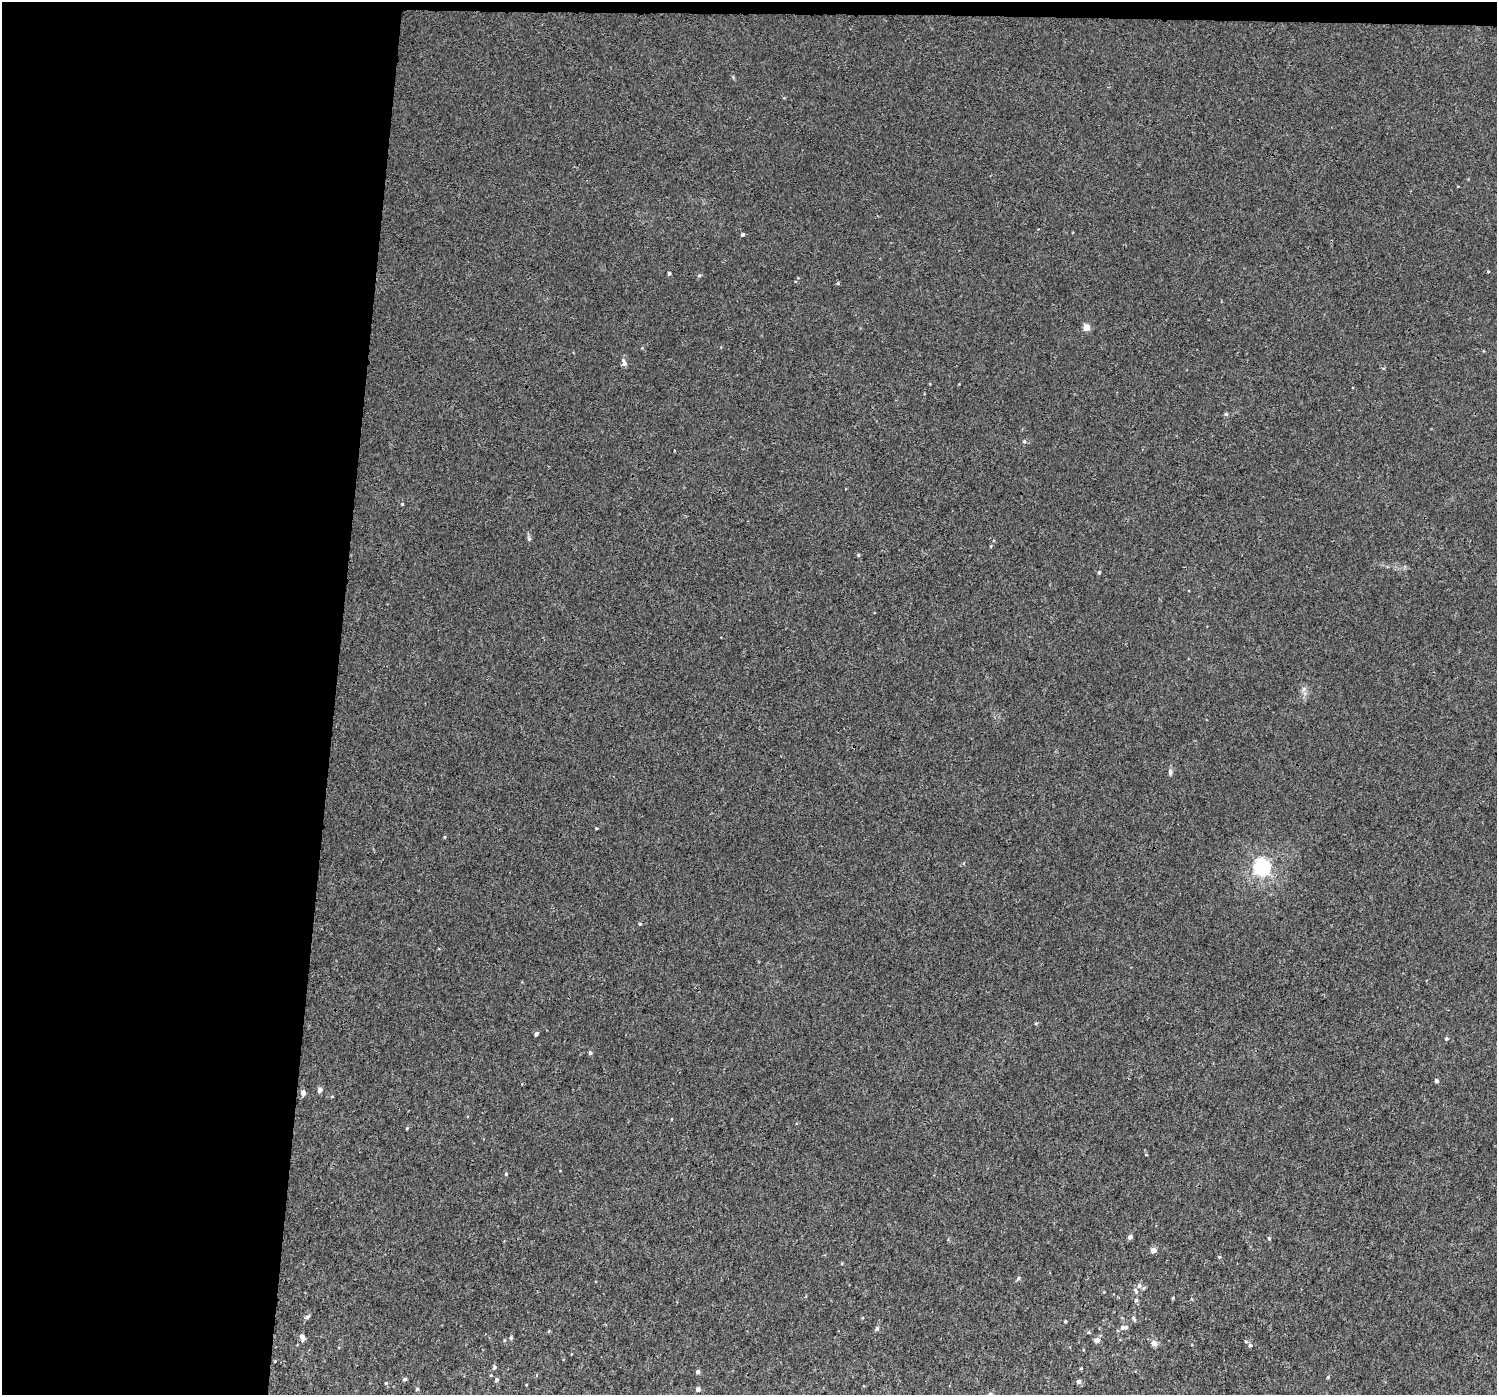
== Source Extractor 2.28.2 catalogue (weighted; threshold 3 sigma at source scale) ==
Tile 1 of 3 x 3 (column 1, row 1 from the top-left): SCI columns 5-1499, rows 3060-4452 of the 4512 x 4831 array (HDU 1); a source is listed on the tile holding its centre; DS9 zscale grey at full resolution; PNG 1499 x 1397 px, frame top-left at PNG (2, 2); no overlay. Shown black and unused: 23% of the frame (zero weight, under 3 of 4 exposures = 4% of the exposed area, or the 3 px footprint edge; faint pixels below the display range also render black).
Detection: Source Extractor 2.28.2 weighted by HDU 2 'WHT'; one run over the whole footprint, this tile lists its part. Background 0.00177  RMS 0.0024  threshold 0.0106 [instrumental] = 3 sigma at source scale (4.5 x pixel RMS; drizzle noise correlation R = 1.50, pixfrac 1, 0.0396/0.0396 arcsec/px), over >= 5 px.
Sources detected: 57; all 57 listed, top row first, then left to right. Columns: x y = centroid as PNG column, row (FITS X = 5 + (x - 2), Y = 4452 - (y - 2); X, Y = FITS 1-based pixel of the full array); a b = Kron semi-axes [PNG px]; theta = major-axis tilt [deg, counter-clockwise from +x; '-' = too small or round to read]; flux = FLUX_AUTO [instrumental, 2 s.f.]
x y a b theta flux
743 234 4 3 - 0.59
1488 271 4 4 - 0.2
669 273 4 3 - 0.38
838 283 4 3 - 0.24
1087 327 5 4 - 3
624 362 10 5 -68 0.79
1226 414 6 5 - 0.32
1024 441 5 4 - 0.32
402 504 3 3 - 0.22
529 539 6 5 - 0.4
858 555 4 4 - 0.26
1099 572 4 4 - 0.41
1170 772 9 5 -83 0.58
445 837 5 3 - 0.2
1262 867 7 6 - 77
640 924 4 4 - 0.32
536 1034 4 4 - 0.63
1446 1039 5 4 - 0.39
590 1053 5 4 - 0.49
1436 1081 5 4 - 0.53
320 1090 5 4 - 1.2
303 1092 7 5 -88 0.9
407 1128 4 3 - 0.21
1146 1155 4 2 - 0.15
506 1174 5 4 - 0.26
1130 1237 4 4 - 0.97
1269 1238 4 4 - 0.34
1153 1250 4 4 - 2
1219 1257 4 4 - 0.24
1018 1278 6 4 48 0.35
1139 1285 6 6 - 0.78
1136 1291 11 5 -58 0.62
1173 1298 4 3 - 0.23
1136 1300 6 5 - 0.43
307 1317 7 5 34 0.55
1133 1318 8 4 -57 0.46
1065 1321 3 3 - 0.21
1123 1327 10 5 3 1.1
877 1329 6 5 - 0.56
549 1331 5 3 - 0.2
302 1337 7 5 -75 1.3
511 1338 5 4 - 0.43
1097 1340 6 5 - 1.1
1154 1343 7 6 - 1.3
1250 1345 6 5 - 0.52
571 1354 4 2 - 0.14
275 1361 4 3 - 0.18
494 1367 5 5 - 0.44
1081 1368 4 4 - 0.18
698 1372 4 4 - 0.66
491 1375 4 3 - 0.21
1328 1377 4 3 - 0.23
405 1379 6 4 18 0.38
497 1380 5 4 - 0.47
1079 1381 6 6 - 0.61
417 1389 4 4 - 0.29
698 1389 5 4 - 0.93